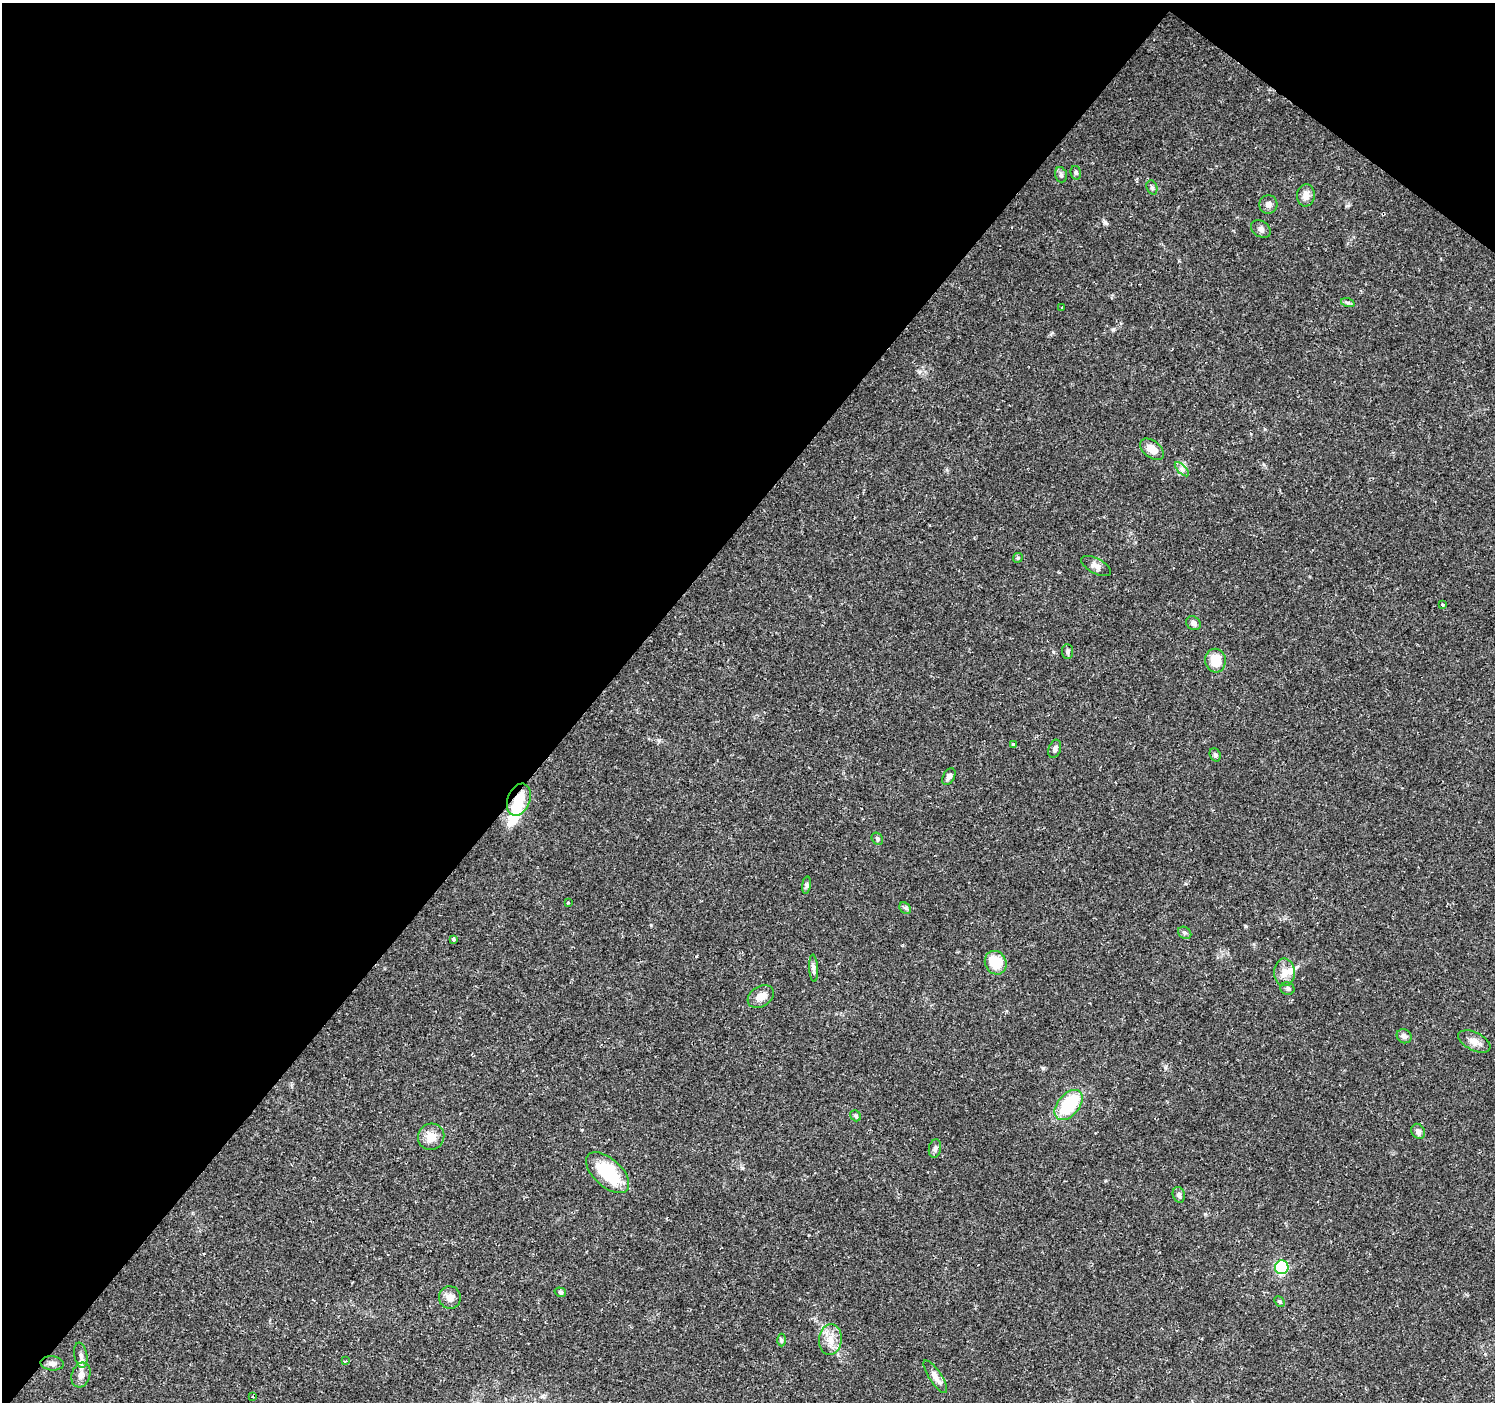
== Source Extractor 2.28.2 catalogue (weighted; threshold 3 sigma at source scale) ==
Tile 2 of 4 x 4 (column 2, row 1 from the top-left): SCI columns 1499-2991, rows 4438-5837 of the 5978 x 6011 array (HDU 1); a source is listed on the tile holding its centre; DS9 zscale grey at full resolution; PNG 1497 x 1404 px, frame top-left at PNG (2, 3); each listed source drawn as its Kron ellipse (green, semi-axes under 4 px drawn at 4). Shown black and unused: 42% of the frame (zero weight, under 2 of 3 exposures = <1% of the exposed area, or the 3 px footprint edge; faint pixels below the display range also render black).
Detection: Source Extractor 2.28.2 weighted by HDU 2 'WHT'; one run over the whole footprint, this tile lists its part. Background 0.0292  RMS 0.0028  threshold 0.0125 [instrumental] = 3 sigma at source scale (4.5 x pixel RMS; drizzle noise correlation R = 1.50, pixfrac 1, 0.0396/0.0396 arcsec/px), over >= 5 px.
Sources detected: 56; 2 inside a brighter object's white glare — neither listed nor drawn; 1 inside a brighter listed object's ellipse — not listed separately; the other 53 listed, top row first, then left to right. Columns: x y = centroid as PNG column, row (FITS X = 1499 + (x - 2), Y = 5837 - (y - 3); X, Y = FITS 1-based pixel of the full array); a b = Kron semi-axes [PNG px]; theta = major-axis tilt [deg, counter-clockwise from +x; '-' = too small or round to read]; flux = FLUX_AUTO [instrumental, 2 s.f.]
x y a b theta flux
1076 173 7 5 -77 0.51
1061 175 8 5 -74 0.7
1152 187 7 5 -70 0.57
1306 195 11 9 85 2.1
1268 205 9 9 - 1.2
1261 229 11 7 -31 1
1348 303 7 4 -18 0.48
1062 307 3 3 - 1.7
1152 449 13 8 -38 2.9
1182 469 9 3 -45 0.65
1018 558 5 4 - 0.37
1096 566 16 7 -27 1.4
1442 604 3 3 - 0.26
1193 623 8 6 -35 0.98
1067 652 7 5 -85 0.6
1215 661 12 10 -84 5.5
1014 744 3 3 - 0.74
1055 749 9 6 71 0.83
1215 755 7 5 -69 0.54
949 777 9 5 61 0.93
519 800 16 11 68 5.6
877 839 6 5 - 0.51
806 885 9 4 82 0.57
568 903 3 3 - 0.45
905 908 6 5 - 0.55
1185 933 7 5 -35 0.58
453 939 3 3 - 2.4
996 963 12 10 -66 8
814 968 14 4 -86 0.9
1284 972 14 10 -89 2.8
1287 989 7 6 - 0.6
761 996 14 10 32 2.6
1404 1036 8 6 -35 0.99
1474 1041 17 9 -26 2.2
1069 1105 17 10 50 16
855 1116 6 5 - 0.51
1418 1131 8 6 -59 1
431 1137 13 13 - 3.4
935 1149 9 6 80 0.93
608 1173 26 14 -43 15
1179 1195 8 6 -72 0.75
1282 1267 7 6 - 22
560 1292 6 4 -16 0.46
450 1298 11 11 - 2
1279 1301 6 4 -49 0.52
781 1340 6 4 -90 0.44
830 1340 15 11 84 3.4
81 1355 13 6 -80 1.3
345 1361 4 3 - 0.26
52 1363 12 7 -5 1.2
81 1375 13 9 72 1.9
935 1377 19 6 -56 2.2
253 1397 3 2 - 0.24
Overlapping masked pixels (flux is a lower limit): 1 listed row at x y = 519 800
Unlisted compact peaks at least as high as the median listed source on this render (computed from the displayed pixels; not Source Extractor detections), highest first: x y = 1105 223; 1113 330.